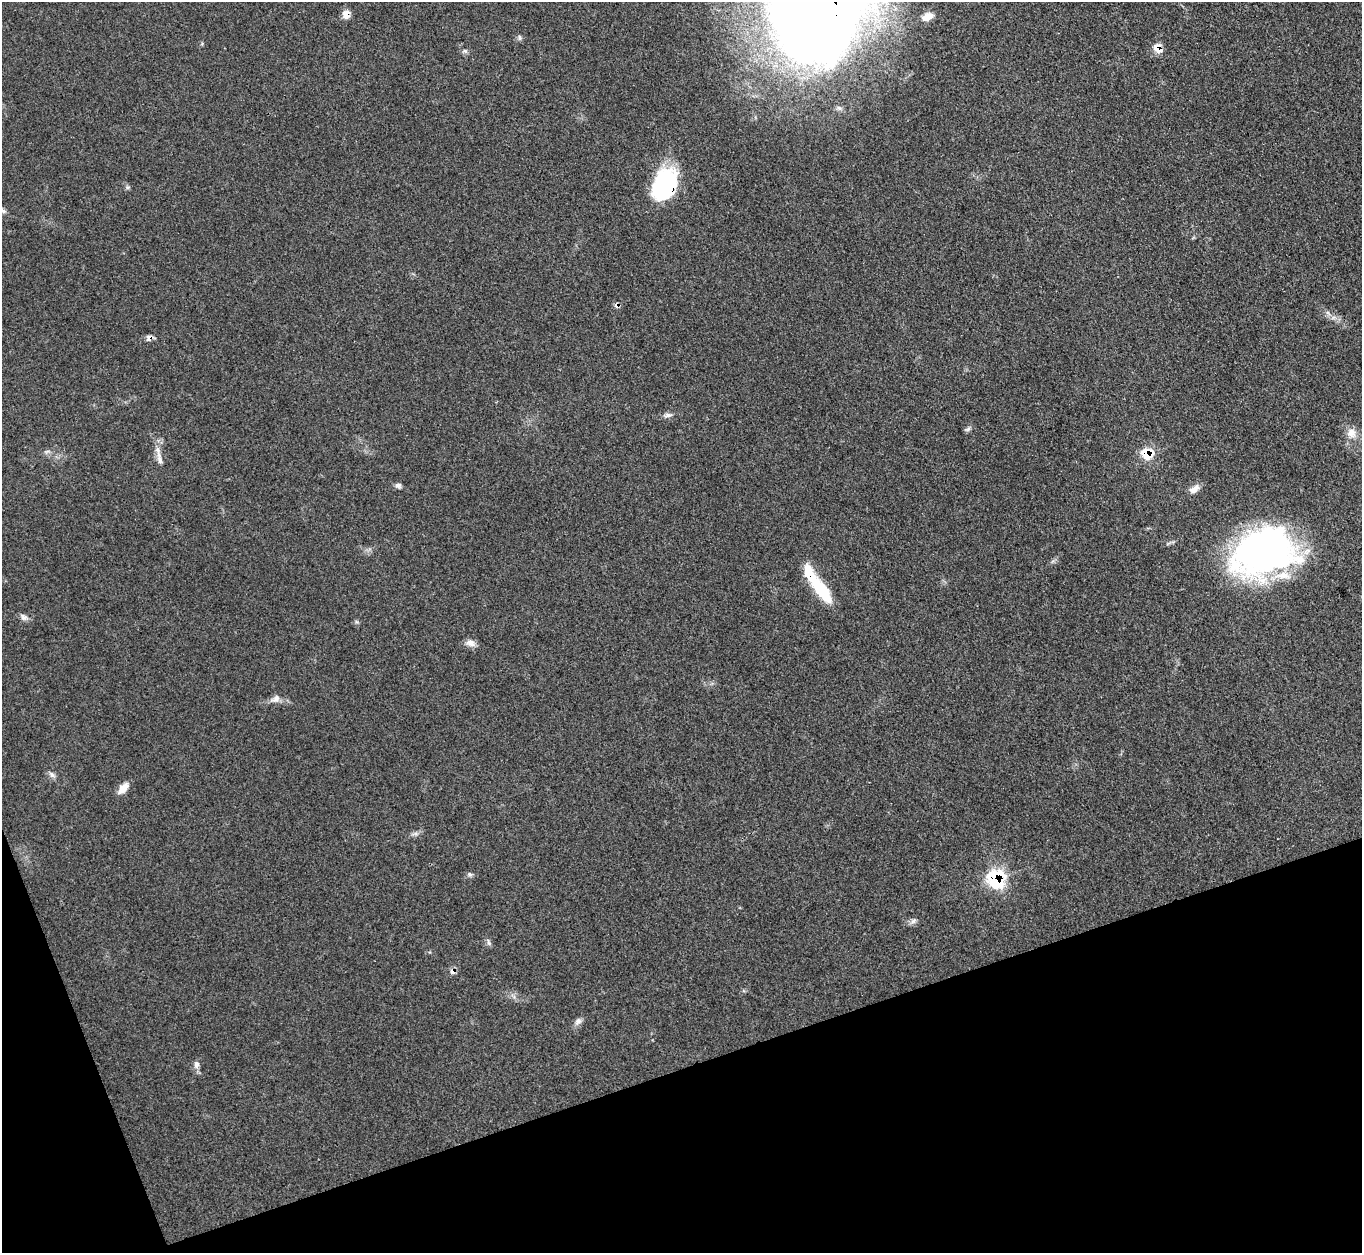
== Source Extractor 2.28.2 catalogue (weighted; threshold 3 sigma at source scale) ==
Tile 14 of 4 x 4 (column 2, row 4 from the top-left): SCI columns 1370-2729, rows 155-1405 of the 5457 x 5441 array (HDU 1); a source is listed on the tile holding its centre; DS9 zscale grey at full resolution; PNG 1364 x 1255 px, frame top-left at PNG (2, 2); no overlay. Shown black and unused: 17% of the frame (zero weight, under 3 of 4 exposures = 1% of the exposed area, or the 3 px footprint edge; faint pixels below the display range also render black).
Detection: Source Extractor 2.28.2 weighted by HDU 2 'WHT'; one run over the whole footprint, this tile lists its part. Background 0.153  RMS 0.0075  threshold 0.0336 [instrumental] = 3 sigma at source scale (4.5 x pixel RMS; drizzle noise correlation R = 1.50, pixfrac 1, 0.05/0.05 arcsec/px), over >= 5 px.
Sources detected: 34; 1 inside a brighter object's white glare — not listed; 1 inside a brighter listed object's ellipse — not listed separately; the other 32 listed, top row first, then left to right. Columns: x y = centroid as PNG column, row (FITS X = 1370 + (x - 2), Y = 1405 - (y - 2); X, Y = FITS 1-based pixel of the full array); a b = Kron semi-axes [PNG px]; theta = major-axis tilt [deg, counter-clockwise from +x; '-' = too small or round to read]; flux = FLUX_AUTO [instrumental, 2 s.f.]
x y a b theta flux
346 14 9 8 - 6.1
927 17 12 7 24 7.1
519 38 8 4 -81 1.3
1158 48 10 8 -55 8.1
465 51 6 5 - 1.4
127 187 6 5 - 1.3
669 187 35 28 -68 69
2 210 10 5 -34 2.4
617 305 6 6 - 2.4
1328 313 8 4 -45 1.9
149 338 9 7 27 3
668 415 12 5 7 2.8
968 429 9 4 36 1.7
1351 433 14 12 -58 7.3
1147 454 11 10 - 19
159 458 21 6 -78 5.7
398 485 8 6 -20 2
1194 489 12 8 35 5.5
1263 552 61 43 18 290
820 589 38 13 -54 33
23 617 12 7 -37 3
470 643 12 8 -20 4.5
275 699 14 9 33 4.4
52 775 9 7 -57 2.6
123 788 17 8 48 6.4
470 874 6 5 - 1.6
996 879 13 12 - 60
913 921 8 6 45 2.3
489 943 7 5 -46 1.6
452 971 8 7 - 2.9
578 1021 12 7 53 3.2
196 1065 10 7 87 3.2
Overlapping masked pixels (flux is a lower limit): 8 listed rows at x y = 346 14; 1158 48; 669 187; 617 305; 149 338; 1147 454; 996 879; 452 971
Isophote crosses this tile's border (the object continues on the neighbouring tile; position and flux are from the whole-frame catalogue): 1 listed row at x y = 2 210